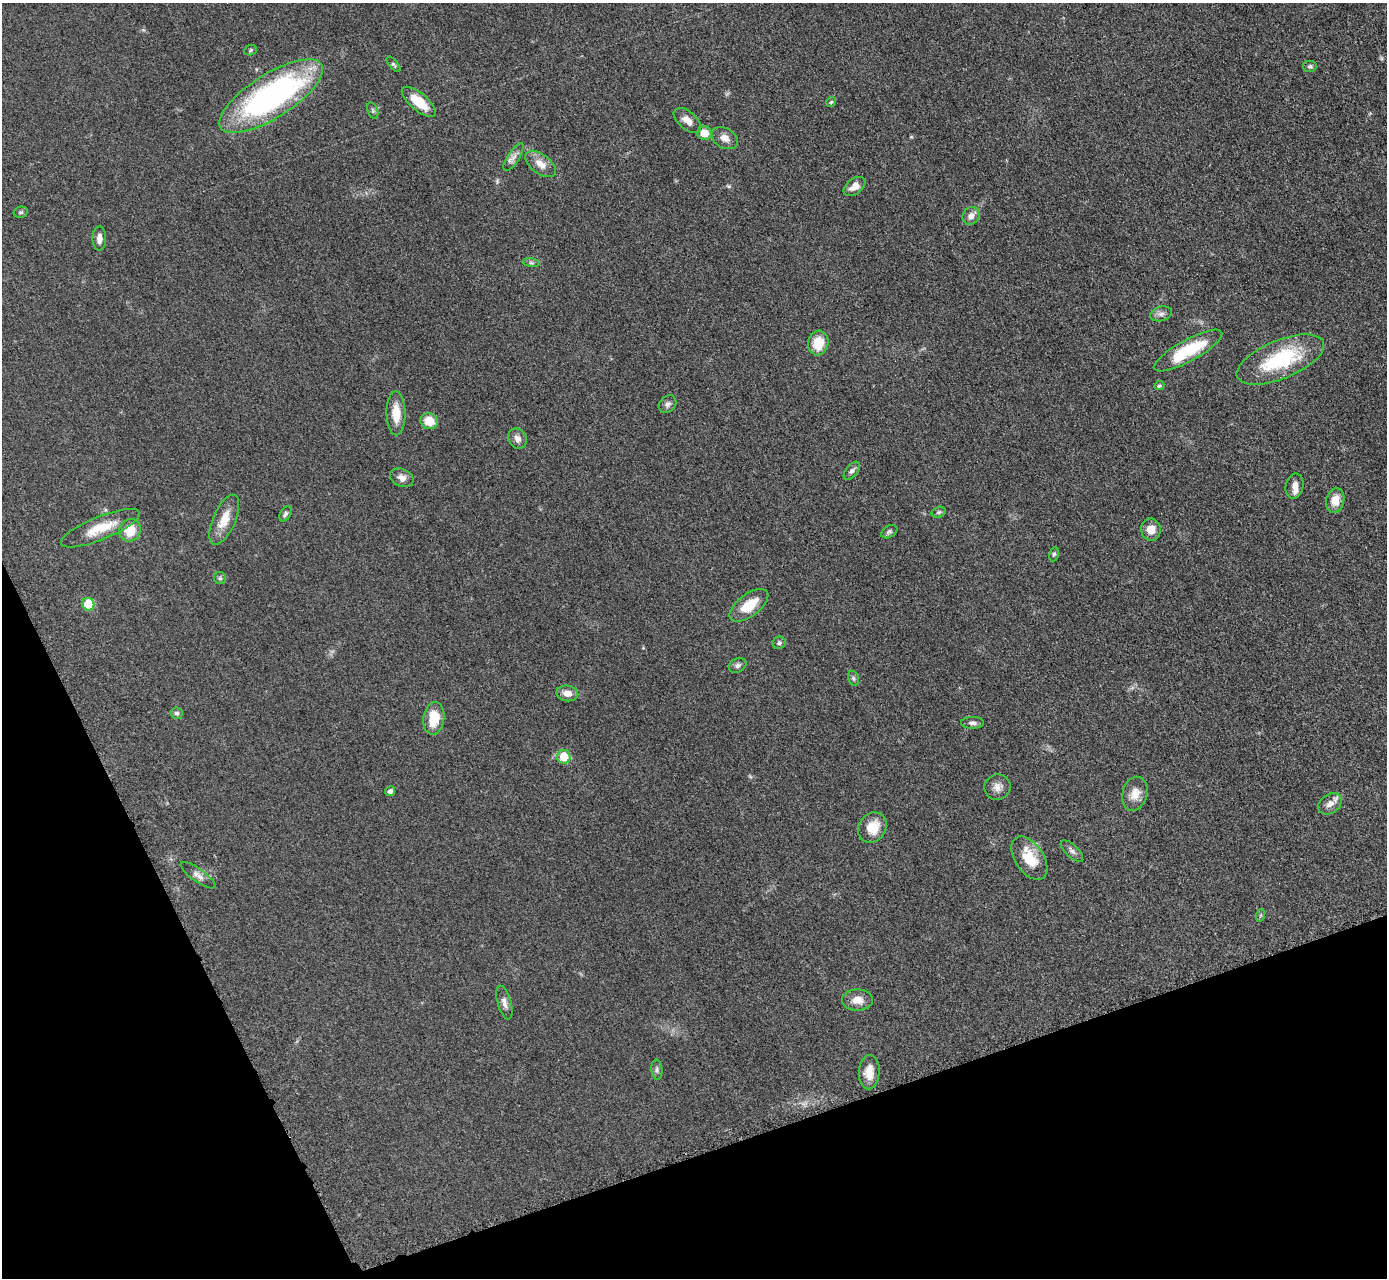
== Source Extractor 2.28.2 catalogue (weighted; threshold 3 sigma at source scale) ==
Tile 14 of 4 x 4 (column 2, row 4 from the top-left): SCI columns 1404-2788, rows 295-1570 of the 5624 x 5584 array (HDU 1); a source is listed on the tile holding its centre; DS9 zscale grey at full resolution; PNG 1389 x 1280 px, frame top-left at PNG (2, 3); each listed source drawn as its Kron ellipse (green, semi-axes under 4 px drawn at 4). Shown black and unused: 18% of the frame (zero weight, under 3 of 5 exposures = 4% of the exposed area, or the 3 px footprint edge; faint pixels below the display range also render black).
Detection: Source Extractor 2.28.2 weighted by HDU 2 'WHT'; one run over the whole footprint, this tile lists its part. Background 0.0524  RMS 0.0056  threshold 0.0251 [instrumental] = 3 sigma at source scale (4.5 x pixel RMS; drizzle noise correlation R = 1.50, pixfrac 1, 0.05/0.05 arcsec/px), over >= 5 px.
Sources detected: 63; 1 inside a brighter listed object's ellipse — not listed separately; the other 62 listed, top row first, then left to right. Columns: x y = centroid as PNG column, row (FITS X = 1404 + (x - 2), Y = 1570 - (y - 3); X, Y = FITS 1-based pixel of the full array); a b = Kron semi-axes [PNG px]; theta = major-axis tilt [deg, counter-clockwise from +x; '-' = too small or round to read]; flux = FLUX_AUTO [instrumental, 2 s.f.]
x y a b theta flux
250 50 6 5 - 0.85
394 64 9 4 -50 1
1310 66 7 6 - 1.3
271 96 59 22 32 150
419 102 21 8 -40 13
831 102 5 5 - 0.72
373 110 8 5 -71 1.1
687 120 16 8 -40 4.7
704 133 7 7 - 7.9
725 138 14 9 -31 3.8
513 157 16 6 57 3
541 164 18 9 -38 6.2
854 186 12 7 37 4.4
21 212 7 5 13 0.96
971 216 9 8 - 3.3
99 238 12 7 -89 3.3
531 263 9 4 -8 1.2
1161 314 11 7 15 2.3
818 343 12 10 81 11
1188 351 38 10 29 28
1280 359 46 19 22 42
1159 386 5 4 - 0.81
668 404 10 7 46 2
396 413 22 9 -89 9.9
429 421 9 8 - 8.7
518 438 10 9 - 3.1
852 471 11 5 52 1.6
402 478 12 8 -25 3.5
1294 486 12 9 79 3.3
1335 500 12 9 75 6.9
939 512 7 5 16 1
285 514 8 5 59 1.3
224 520 27 11 66 9.4
100 528 42 11 22 14
1151 529 11 10 - 5.9
130 530 11 10 - 10
889 532 9 5 31 1.4
1054 554 7 5 79 1.1
220 578 6 6 - 1.1
88 604 6 6 - 19
749 605 22 11 37 12
779 643 6 6 - 1.3
738 665 9 7 27 1.7
853 678 7 5 -73 1.1
567 693 11 8 -6 4.2
177 713 6 5 - 1.1
434 718 16 10 81 12
973 723 11 6 -1 1.9
564 757 7 6 - 14
997 787 13 12 - 4
390 791 5 5 - 1.6
1135 794 17 12 76 6.5
1330 804 13 9 35 4
872 827 16 13 53 10
1072 851 14 6 -43 2
1029 858 24 14 -56 15
198 875 21 6 -35 3.2
1261 915 6 4 71 0.76
857 1000 15 10 1 5.7
504 1003 17 7 -74 2.9
657 1070 10 5 -86 1.5
869 1072 17 10 86 6.9